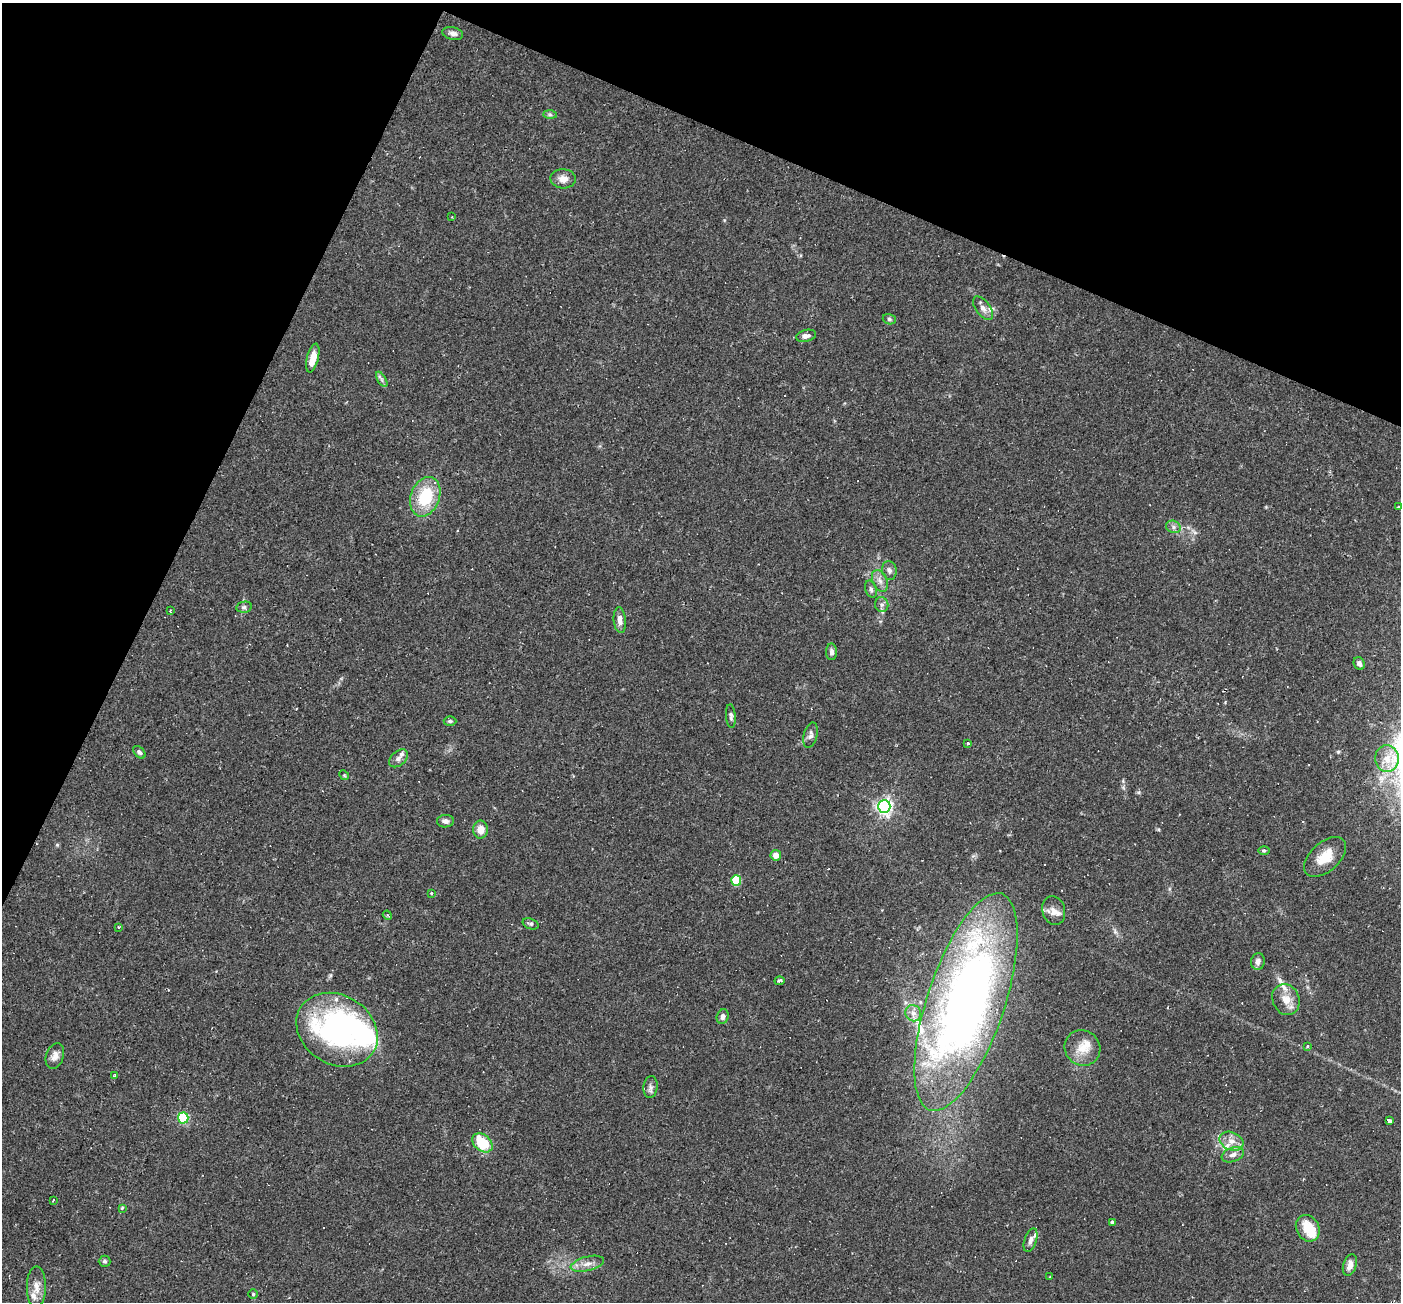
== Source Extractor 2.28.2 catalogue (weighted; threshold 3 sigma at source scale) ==
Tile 2 of 4 x 4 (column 2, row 1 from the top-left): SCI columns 1400-2798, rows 4174-5473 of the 5597 x 5610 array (HDU 1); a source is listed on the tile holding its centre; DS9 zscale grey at full resolution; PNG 1403 x 1304 px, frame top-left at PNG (2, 3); each listed source drawn as its Kron ellipse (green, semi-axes under 4 px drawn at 4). Shown black and unused: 22% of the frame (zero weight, under 2 of 3 exposures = <1% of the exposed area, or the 3 px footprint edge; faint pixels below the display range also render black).
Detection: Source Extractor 2.28.2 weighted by HDU 2 'WHT'; one run over the whole footprint, this tile lists its part. Background 0.0261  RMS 0.0043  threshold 0.0194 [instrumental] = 3 sigma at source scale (4.5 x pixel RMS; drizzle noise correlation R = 1.50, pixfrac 1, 0.05/0.05 arcsec/px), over >= 5 px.
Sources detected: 85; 3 inside a brighter object's white glare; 3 cosmic-ray / hot-pixel residue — neither listed nor drawn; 10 inside a brighter listed object's ellipse — not listed separately; the other 69 listed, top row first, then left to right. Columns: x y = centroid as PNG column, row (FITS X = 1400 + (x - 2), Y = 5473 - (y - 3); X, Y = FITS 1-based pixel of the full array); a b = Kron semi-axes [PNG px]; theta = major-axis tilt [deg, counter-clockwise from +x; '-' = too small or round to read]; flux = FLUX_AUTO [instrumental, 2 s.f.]
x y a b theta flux
453 33 10 6 -13 1.9
550 115 7 4 -1 0.85
563 179 13 9 -4 3.6
452 217 3 3 - 0.39
983 308 13 7 -53 2.3
889 319 6 5 - 0.92
806 336 10 6 13 1.8
313 358 15 6 76 5.7
382 379 8 3 -59 0.97
425 497 20 14 69 20
1398 507 3 3 - 0.85
1173 527 8 6 -23 1.5
889 570 9 7 -78 1.6
880 581 11 7 -66 2.5
871 589 9 5 -70 1.2
882 605 7 6 - 1.4
244 607 8 5 10 1.1
170 611 3 3 - 0.49
620 620 13 6 -84 3
831 652 8 5 -89 1.7
1359 663 6 5 - 1.4
731 716 12 5 -85 1.2
450 721 6 4 -1 0.79
810 735 13 7 76 1.9
968 743 3 3 - 0.85
139 752 7 5 -45 0.98
398 758 11 7 42 1.8
1387 759 13 12 - 5.5
344 775 5 4 - 0.5
884 806 6 6 - 130
445 821 8 6 2 1.8
480 830 9 7 -89 4.3
1264 851 5 3 - 0.59
776 855 5 5 - 4
1325 857 25 14 42 9.2
736 880 5 5 - 20
431 893 4 3 - 0.4
1054 910 15 11 -73 3.7
387 915 5 3 - 0.47
531 924 8 5 -19 0.91
119 927 3 3 - 0.79
1258 961 8 6 79 1.9
779 981 5 3 - 1.7
1286 999 16 13 -66 5.5
966 1002 114 38 72 370
913 1013 8 7 - 2.3
723 1016 7 6 - 1.6
337 1030 43 34 -31 100
1308 1046 3 3 - 1.1
1082 1048 18 17 - 7.4
55 1056 13 8 70 2.9
115 1076 3 3 - 0.89
650 1087 11 7 81 1.7
183 1118 5 5 - 42
1389 1121 4 3 - 13
1231 1141 12 9 -22 3.8
482 1143 11 8 -40 20
1233 1155 11 7 21 2.4
53 1200 4 3 - 1.3
122 1208 4 3 - 2.3
1112 1222 3 3 - 1.2
1308 1228 14 11 -60 9.6
1030 1240 12 6 70 2.1
105 1261 6 5 - 0.95
587 1264 17 7 14 3.4
1350 1265 11 6 72 3.1
1050 1277 4 3 - 0.35
36 1287 20 9 90 4.3
253 1294 4 4 - 0.57